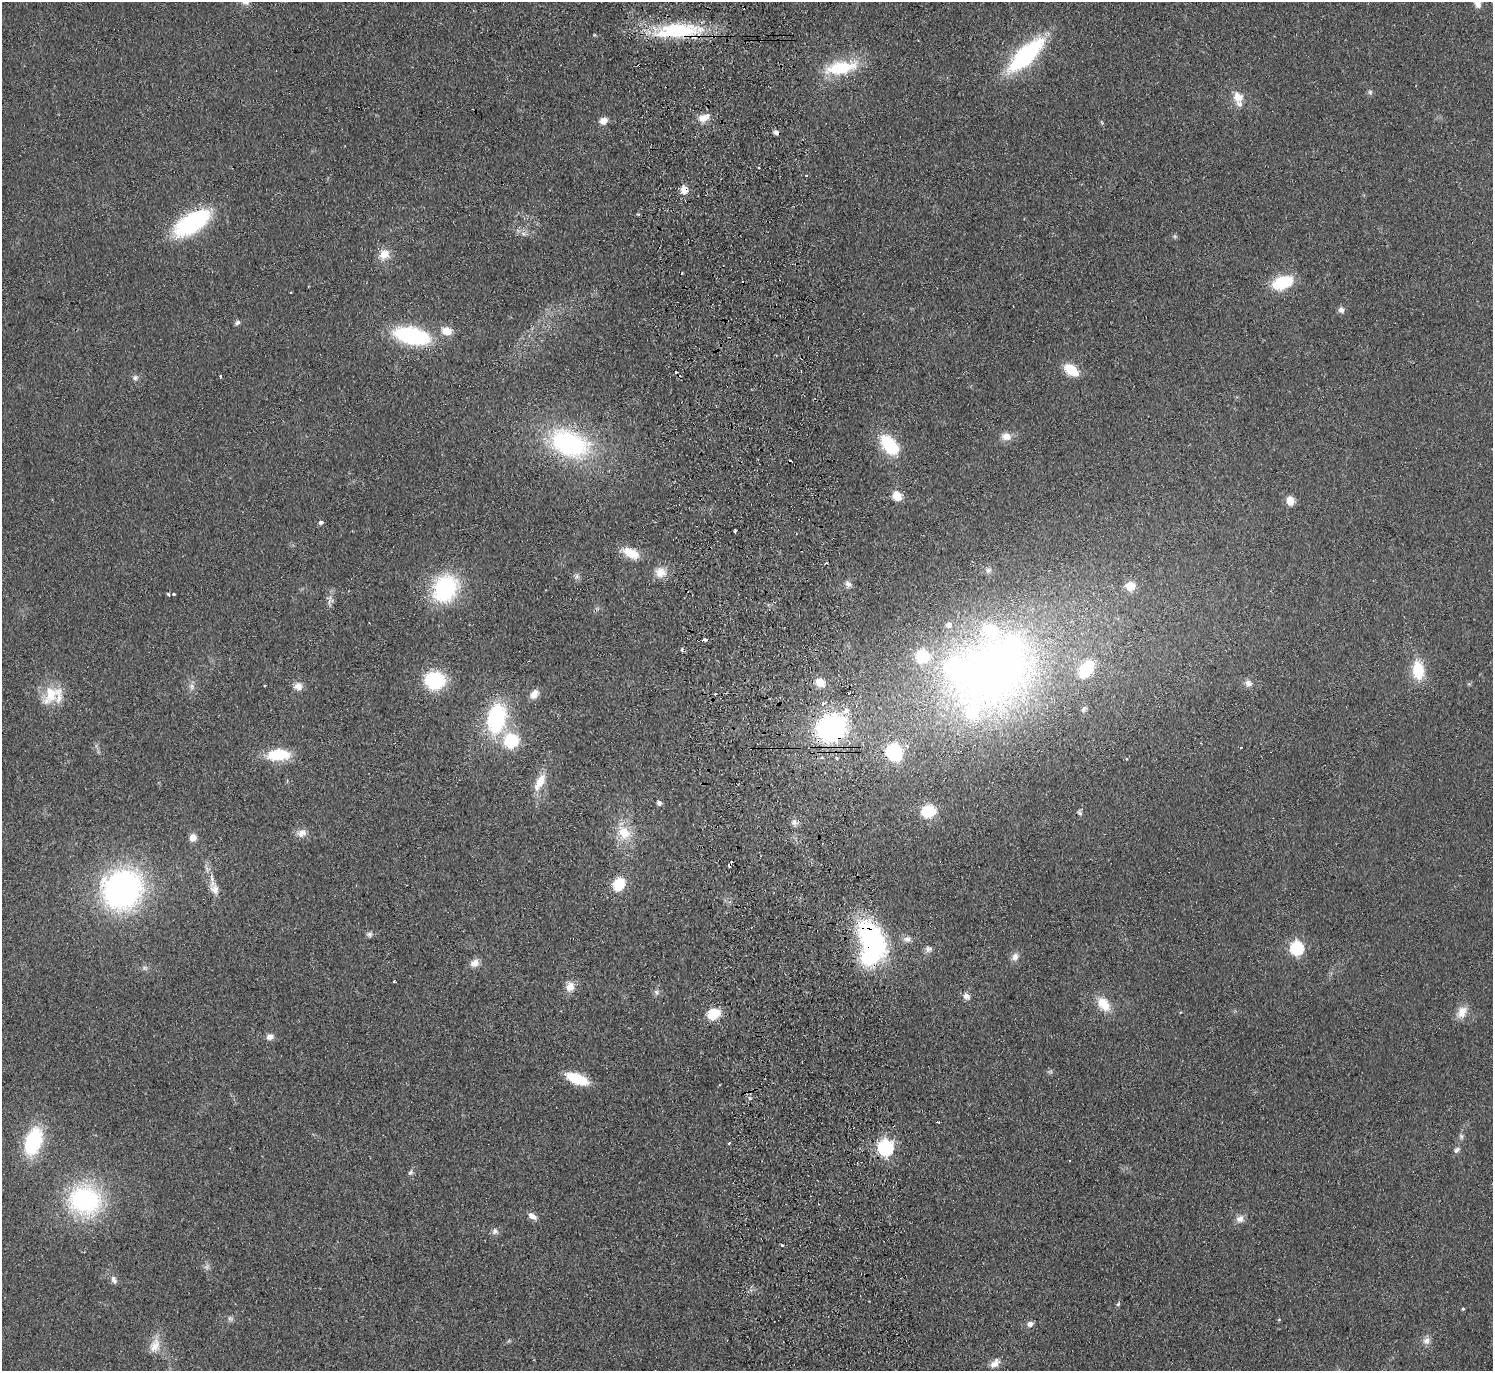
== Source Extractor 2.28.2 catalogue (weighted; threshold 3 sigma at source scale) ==
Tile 5 of 3 x 3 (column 2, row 2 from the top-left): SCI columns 1549-3039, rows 1503-2871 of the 4587 x 4463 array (HDU 1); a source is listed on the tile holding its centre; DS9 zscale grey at full resolution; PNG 1495 x 1373 px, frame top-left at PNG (2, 2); no overlay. Shown black and unused: <1% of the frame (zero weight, under 2 of 3 exposures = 3% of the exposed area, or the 3 px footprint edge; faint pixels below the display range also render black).
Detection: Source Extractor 2.28.2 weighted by HDU 2 'WHT'; one run over the whole footprint, this tile lists its part. Background 0.0948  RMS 0.01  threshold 0.0456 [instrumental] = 3 sigma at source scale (4.5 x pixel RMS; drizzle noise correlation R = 1.50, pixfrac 1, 0.05/0.05 arcsec/px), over >= 5 px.
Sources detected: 135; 1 too faint to see at this stretch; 1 inside a brighter object's white glare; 10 cosmic-ray / hot-pixel residue — not listed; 11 inside a brighter listed object's ellipse — not listed separately; the other 112 listed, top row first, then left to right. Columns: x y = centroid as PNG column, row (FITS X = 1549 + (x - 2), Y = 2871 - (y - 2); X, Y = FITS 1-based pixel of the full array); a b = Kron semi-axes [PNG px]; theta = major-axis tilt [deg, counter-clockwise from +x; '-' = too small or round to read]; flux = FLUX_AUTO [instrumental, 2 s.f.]
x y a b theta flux
678 30 57 20 -2 79
1026 55 38 14 43 140
841 68 39 15 11 52
1370 92 7 6 - 2.2
1238 97 16 13 -63 12
703 118 12 10 -10 9.6
603 121 9 8 - 7.4
759 168 3 2 - 1.3
806 175 3 3 - 1.2
684 190 10 8 -85 9.9
638 214 4 4 - 1.5
192 223 31 15 32 150
523 234 9 5 -20 3.4
1175 236 6 5 - 1.7
384 255 14 11 52 13
1283 282 14 8 18 72
1341 310 8 7 - 4.2
237 322 7 5 45 2.6
446 331 14 10 -11 12
412 336 30 14 -12 130
1071 370 12 8 -34 33
220 376 3 3 - 7.2
135 378 7 6 - 3
1006 436 12 9 -12 8.9
569 443 39 25 -20 160
889 445 23 13 -50 55
897 496 9 7 -43 18
1290 501 8 7 - 13
320 522 5 4 - 3.1
735 531 3 3 - 2.6
631 553 19 10 -28 21
988 570 8 6 32 2.8
660 572 15 14 - 12
577 576 7 6 - 2.8
848 584 11 6 -38 3.9
1130 586 11 10 - 17
445 588 25 20 65 110
168 594 4 3 - 1.5
174 594 3 3 - 7.5
330 601 11 7 39 4.2
705 640 4 3 - 5.6
1087 669 14 10 53 51
995 670 98 75 34 680
1418 670 19 12 -87 35
434 680 16 14 -8 78
820 683 10 8 -37 15
1248 683 10 9 - 5.4
265 685 3 3 - 1.8
192 686 9 6 -74 4
298 686 10 9 - 7.9
849 693 3 2 - 2.6
51 694 31 18 45 28
534 694 12 8 54 8
715 694 4 2 - 0.98
822 703 3 3 - 16
1084 709 8 6 66 2.3
496 718 30 18 81 100
831 728 24 22 28 200
511 740 17 16 - 42
894 753 16 14 -79 58
278 755 23 12 3 40
821 758 4 3 - 3.1
1126 759 3 3 - 1.6
540 782 27 10 60 16
659 803 6 5 - 2.9
928 811 12 10 14 40
1079 813 9 5 -45 2.3
794 822 9 6 74 3.9
624 832 22 16 -44 24
301 833 13 10 16 7.3
193 838 9 8 - 6.6
619 884 11 8 63 36
214 888 19 10 -68 11
122 889 32 30 42 320
369 934 8 6 -26 2.8
872 938 34 19 -59 190
907 939 11 8 8 5.1
1297 948 6 6 - 150
929 949 10 9 - 4.1
1015 957 10 8 68 6
475 963 12 9 22 7.2
394 981 3 3 - 1.8
570 987 13 11 72 9.4
656 992 8 5 -72 2.7
966 996 9 7 -27 5.8
1104 1004 19 12 -52 21
1462 1012 17 11 60 12
713 1014 11 8 21 32
270 1037 9 7 5 5.2
577 1079 21 9 -21 44
938 1122 3 3 - 2.4
1461 1136 8 5 -63 2.5
33 1141 23 14 71 91
729 1143 3 3 - 1.4
885 1147 7 6 - 250
1457 1150 9 6 48 3.1
1069 1161 3 2 - 0.91
410 1172 8 5 48 2.3
85 1200 31 27 -18 150
532 1216 9 6 -31 7.5
1240 1219 11 9 27 5.9
495 1231 8 8 - 3.9
782 1245 4 2 - 3.2
114 1280 11 6 -74 4
1118 1304 6 4 46 1.5
1463 1309 4 3 - 1.4
230 1319 8 6 -48 2.6
1279 1319 5 3 - 0.84
1030 1324 7 6 - 4.5
1426 1341 10 9 - 5.8
155 1346 21 13 69 14
995 1363 15 9 43 7.1
Overlapping masked pixels (flux is a lower limit): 4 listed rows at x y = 678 30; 684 190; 831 728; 872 938